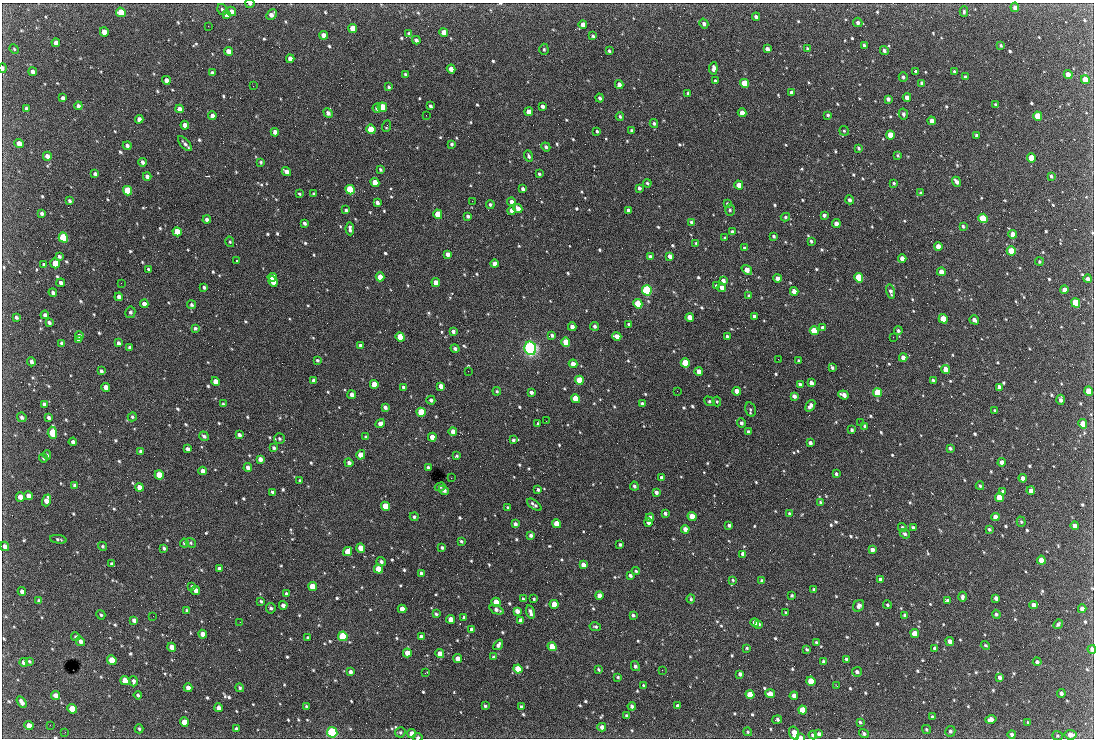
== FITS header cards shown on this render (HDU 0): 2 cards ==
NAXIS1  =                 1092 /fastest changing axis
NAXIS2  =                  736 /next to fastest changing axis

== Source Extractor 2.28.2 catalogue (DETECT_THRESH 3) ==
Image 1092 x 736 px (HDU 0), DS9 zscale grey, 1 PNG px = 1 image px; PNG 1096 x 740 px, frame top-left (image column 1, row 736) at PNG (2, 3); each listed source drawn as its Kron ellipse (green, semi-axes under 4 px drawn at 4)
Background 2820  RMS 49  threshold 146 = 3 sigma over >= 5 px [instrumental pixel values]
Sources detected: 813; of the 813, the 500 brightest by FLUX_AUTO listed and drawn (313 fainter detections omitted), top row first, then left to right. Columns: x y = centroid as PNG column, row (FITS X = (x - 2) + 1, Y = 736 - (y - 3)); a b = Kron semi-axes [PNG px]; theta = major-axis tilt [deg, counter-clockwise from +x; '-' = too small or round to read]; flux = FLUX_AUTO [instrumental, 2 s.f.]
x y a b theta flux
250 4 4 3 - 6.7e+03
1015 7 5 4 - 1.3e+04
222 9 6 4 -56 6.1e+03
231 11 5 4 - 1.9e+04
121 12 5 4 - 5.8e+04
964 12 5 3 - 5.5e+03
226 15 4 4 - 1.2e+04
271 15 6 4 46 1.4e+04
756 17 4 3 - 9.2e+03
858 22 5 4 - 9.0e+03
704 24 5 4 - 9.5e+03
583 25 4 4 - 2.7e+04
208 26 2 2 - 4.7e+03
353 28 4 4 - 4.7e+04
104 32 4 4 - 3.5e+04
444 32 4 4 - 3.2e+04
409 34 4 4 - 1.1e+04
323 35 4 4 - 2.5e+04
593 36 3 3 - 5.8e+03
416 40 4 3 - 1.1e+04
56 43 4 4 - 2.0e+04
864 45 3 3 - 5.8e+03
1001 45 3 3 - 4.5e+03
807 48 4 3 - 5.0e+03
14 49 5 4 - 4.5e+03
544 49 6 4 -89 5.0e+03
767 49 4 3 - 1.4e+04
228 51 4 4 - 2.5e+04
609 51 4 3 - 6.5e+03
884 51 4 4 - 8.7e+03
290 59 4 4 - 2.1e+04
3 68 4 3 - 7.1e+03
713 68 6 4 84 1.5e+04
451 69 4 4 - 2.7e+04
33 72 4 4 - 1.6e+04
916 72 4 3 - 8.8e+03
954 72 4 3 - 6.1e+03
212 73 4 4 - 1.1e+04
405 74 4 3 - 5.3e+03
1068 74 4 4 - 3.5e+04
903 77 4 4 - 7.4e+03
965 77 4 3 - 6.9e+03
166 80 4 4 - 1.9e+04
1085 80 4 4 - 4.8e+04
715 81 4 3 - 7.0e+03
745 83 5 4 - 1.4e+05
922 83 4 4 - 1.2e+04
619 84 4 4 - 1.7e+04
253 86 2 2 - 2.0e+04
389 87 4 4 - 6.2e+03
688 93 4 3 - 5.4e+03
792 93 4 3 - 1.3e+04
907 97 4 4 - 2.2e+04
63 98 4 4 - 9.8e+03
600 98 4 4 - 7.5e+03
888 99 4 4 - 1.0e+04
995 105 4 3 - 5.5e+03
78 106 4 4 - 1.0e+04
430 106 4 3 - 9.0e+03
542 106 4 3 - 1.0e+04
382 107 5 4 - 1.4e+05
377 108 4 3 - 1.1e+04
26 109 4 3 - 7.5e+03
179 109 4 4 - 1.7e+04
529 112 4 4 - 3.0e+04
328 113 5 4 - 1.2e+04
742 113 4 4 - 3.0e+04
903 114 5 4 - 8.6e+03
426 115 2 2 - 1.1e+04
828 115 3 3 - 5.6e+03
212 116 4 4 - 1.6e+04
620 116 4 3 - 5.7e+03
1038 116 5 4 - 9.3e+04
139 119 4 4 - 1.5e+04
932 121 4 4 - 2.4e+04
654 123 4 4 - 5.5e+03
185 125 4 4 - 2.0e+04
387 126 6 3 68 4.9e+03
371 129 5 4 - 1.3e+05
631 130 3 3 - 4.5e+03
597 131 3 3 - 5.1e+03
844 131 5 4 - 4.6e+03
275 132 4 4 - 2.2e+04
890 135 4 4 - 5.1e+04
976 135 4 3 - 7.2e+03
185 143 9 3 -48 1.0e+04
19 144 5 4 - 3.0e+04
452 144 3 3 - 5.5e+03
127 146 4 4 - 8.3e+03
546 147 5 4 - 7.8e+03
858 148 4 3 - 5.5e+03
897 155 4 4 - 5.2e+03
47 156 4 4 - 1.8e+04
529 156 5 4 - 7.9e+03
1031 158 4 4 - 7.1e+04
142 162 4 3 - 8.4e+03
261 162 3 3 - 4.9e+03
380 169 4 3 - 5.8e+03
286 172 5 4 - 1.9e+04
95 174 4 3 - 8.4e+03
539 174 3 3 - 5.4e+03
147 176 4 4 - 1.1e+04
1051 176 4 3 - 5.2e+03
375 182 4 4 - 5.1e+04
956 182 5 3 - 1.4e+04
647 183 4 3 - 5.7e+03
894 183 4 3 - 4.4e+03
739 185 4 4 - 3.7e+04
639 188 4 3 - 7.8e+03
523 189 4 3 - 8.5e+03
350 190 5 4 - 2.3e+05
127 191 5 4 - 1.9e+05
921 193 4 3 - 6.5e+03
299 194 3 3 - 4.9e+03
314 194 3 3 - 4.7e+03
850 200 4 4 - 9.1e+03
69 201 4 3 - 5.4e+03
472 201 2 2 - 6.1e+03
511 202 4 4 - 1.5e+04
377 203 4 3 - 1.1e+04
490 204 4 4 - 5.8e+03
727 204 4 4 - 5.6e+03
518 208 5 4 - 2.5e+04
346 210 4 3 - 6.1e+03
628 210 3 3 - 8.3e+03
730 210 6 5 - 6.3e+03
512 211 4 4 - 2.3e+04
42 213 4 3 - 7.3e+03
438 214 5 4 - 7.6e+04
824 215 4 3 - 9.4e+03
468 216 3 3 - 8.0e+03
785 217 5 4 - 5.3e+03
983 218 5 4 - 2.3e+05
207 220 4 3 - 1.1e+04
691 222 3 3 - 5.8e+03
304 223 4 3 - 8.0e+03
836 224 4 4 - 2.5e+04
963 226 3 3 - 5.0e+03
350 229 6 3 -86 1.1e+04
177 232 5 4 - 8.2e+04
732 232 4 3 - 1.0e+04
1013 234 4 4 - 3.9e+04
774 236 3 3 - 5.8e+03
63 238 5 4 - 2.8e+05
725 238 3 3 - 6.7e+03
811 241 3 3 - 5.9e+03
230 242 5 4 - 4.6e+03
696 243 3 3 - 4.6e+03
938 247 4 4 - 3.1e+04
744 248 3 3 - 5.4e+03
1011 251 4 4 - 8.4e+04
448 254 4 4 - 1.5e+04
59 256 4 3 - 7.4e+03
670 256 4 3 - 1.4e+04
650 257 4 3 - 1.5e+04
902 258 4 4 - 2.1e+04
236 261 3 2 - 1.1e+05
1039 262 4 4 - 4.9e+03
55 263 5 4 - 1.0e+05
495 264 4 4 - 1.8e+04
44 265 4 3 - 8.6e+03
148 269 3 3 - 4.7e+03
747 270 6 4 -39 3.2e+04
941 272 4 4 - 3.2e+04
272 277 4 4 - 5.6e+04
380 277 4 4 - 3.6e+04
777 278 4 4 - 2.2e+04
859 278 5 4 - 2.5e+05
1088 279 4 4 - 1.3e+04
273 281 5 4 - 7.1e+04
723 281 4 3 - 1.3e+04
61 283 4 4 - 1.3e+04
121 283 2 2 - 8.9e+03
436 283 4 4 - 4.1e+04
716 286 4 3 - 5.8e+03
204 287 3 3 - 6.3e+03
722 288 4 4 - 2.3e+04
647 290 5 4 - 5.3e+05
1064 290 4 4 - 2.0e+04
794 291 4 4 - 3.0e+04
53 292 4 3 - 9.2e+03
891 292 7 4 -78 1.0e+04
749 296 4 3 - 7.4e+03
119 297 4 4 - 1.5e+04
1076 303 5 4 - 2.0e+05
144 304 4 4 - 1.8e+04
638 304 4 4 - 1.5e+05
191 305 4 4 - 7.4e+03
130 312 6 5 - 7.6e+03
45 315 4 4 - 8.6e+03
754 316 4 3 - 9.9e+03
16 317 4 3 - 7.2e+03
690 317 4 4 - 3.4e+04
943 319 5 4 - 8.8e+04
974 320 5 3 - 1.1e+04
49 323 4 3 - 7.8e+03
629 324 3 3 - 5.5e+03
595 326 4 4 - 7.9e+03
572 327 4 4 - 2.1e+04
195 328 4 3 - 6.3e+03
823 328 4 4 - 1.1e+04
453 331 4 3 - 9.6e+03
814 331 4 4 - 8.6e+04
898 331 4 4 - 6.3e+03
552 335 4 4 - 9.5e+03
79 336 4 4 - 1.1e+04
617 336 4 4 - 3.0e+04
727 336 3 3 - 8.3e+03
400 337 5 4 - 1.2e+05
893 337 2 2 - 1.5e+04
78 340 3 3 - 4.5e+03
566 342 4 4 - 9.8e+04
62 343 4 3 - 9.4e+03
118 343 4 3 - 1.0e+04
360 345 4 4 - 6.6e+03
129 348 4 3 - 6.8e+03
530 348 7 6 - 1.3e+06
455 349 4 4 - 8.7e+03
903 358 4 4 - 1.9e+04
778 359 2 2 - 1.1e+04
317 360 3 3 - 5.4e+03
799 361 3 3 - 7.7e+03
31 362 4 3 - 9.2e+03
685 363 4 4 - 1.4e+05
573 364 4 4 - 2.7e+04
832 367 4 3 - 6.1e+03
946 369 4 4 - 4.0e+04
101 371 4 3 - 8.6e+03
468 371 2 2 - 5.3e+03
699 371 4 4 - 3.3e+04
314 380 4 3 - 1.0e+04
579 380 4 4 - 1.1e+05
933 380 4 3 - 5.1e+03
216 382 4 4 - 4.0e+04
811 383 4 3 - 1.5e+04
374 384 4 4 - 5.3e+04
800 384 4 3 - 1.2e+04
441 386 4 4 - 1.8e+04
106 387 4 4 - 2.3e+04
404 387 4 3 - 1.2e+04
999 387 4 4 - 1.4e+04
497 391 4 4 - 4.8e+03
677 391 2 2 - 6.0e+03
737 391 4 4 - 2.8e+04
1089 391 5 4 - 5.4e+04
531 392 4 3 - 1.0e+04
877 392 4 4 - 1.4e+05
352 395 4 4 - 1.6e+04
844 395 5 4 - 2.2e+04
794 396 4 4 - 1.2e+04
576 399 4 4 - 8.8e+04
431 400 4 4 - 1.0e+04
1061 400 5 3 - 1.1e+04
709 401 5 4 - 5.3e+03
717 401 5 4 - 4.6e+03
44 404 4 3 - 9.0e+03
223 404 3 3 - 4.9e+03
642 404 4 3 - 1.0e+04
810 406 6 4 55 1.5e+04
385 407 4 3 - 1.1e+04
750 409 7 5 -75 6.7e+03
995 411 3 3 - 4.9e+03
421 412 5 4 - 1.7e+05
22 417 5 4 - 9.8e+03
132 417 5 4 - 5.7e+03
49 418 4 3 - 8.5e+03
546 421 2 2 - 6.2e+03
861 422 2 2 - 5.8e+03
741 423 5 4 - 7.8e+03
380 424 5 4 - 1.6e+04
538 424 3 3 - 6.3e+03
1083 424 4 4 - 4.3e+04
865 426 4 3 - 8.4e+03
852 430 3 3 - 6.5e+03
453 432 4 4 - 2.9e+04
748 432 4 3 - 9.5e+03
52 433 6 4 -85 1.5e+05
239 435 4 3 - 1.1e+04
204 436 5 3 - 7.3e+03
365 437 3 3 - 4.5e+03
432 437 4 4 - 2.9e+04
279 439 5 5 - 6.6e+03
513 440 3 3 - 5.9e+03
73 442 4 4 - 1.3e+04
810 443 4 3 - 1.2e+04
274 448 4 3 - 7.1e+03
950 448 3 3 - 7.1e+03
187 449 4 4 - 1.1e+04
141 451 4 3 - 6.7e+03
47 455 5 4 - 5.2e+03
361 455 5 4 - 4.5e+04
457 456 4 3 - 4.8e+03
43 458 4 3 - 4.8e+03
260 459 4 4 - 1.8e+04
1002 462 4 4 - 1.6e+04
349 463 4 4 - 1.2e+04
248 467 4 3 - 1.4e+04
428 468 3 3 - 8.0e+03
203 471 4 4 - 1.7e+04
836 474 3 3 - 6.3e+03
159 475 5 4 - 7.9e+04
661 477 4 3 - 8.1e+03
451 478 2 2 - 5.4e+03
1023 478 4 4 - 2.0e+04
300 481 3 3 - 5.3e+03
75 485 4 3 - 8.8e+03
634 486 4 4 - 6.6e+03
980 486 4 3 - 4.9e+03
139 487 4 4 - 2.2e+04
440 487 5 3 - 5.6e+03
444 490 5 4 - 1.2e+04
538 490 4 4 - 6.9e+03
1003 491 4 3 - 9.4e+03
1031 491 4 4 - 1.7e+04
272 492 4 3 - 9.6e+03
656 492 4 3 - 1.2e+04
28 496 4 4 - 2.2e+04
20 497 5 4 - 2.6e+04
999 497 4 4 - 1.1e+05
46 500 6 4 71 2.7e+04
820 502 4 4 - 4.9e+03
534 505 8 4 -36 9.3e+03
385 506 5 4 - 1.1e+05
508 507 4 3 - 4.7e+03
665 513 4 3 - 8.5e+03
789 513 4 3 - 5.6e+03
692 516 4 4 - 5.9e+04
414 517 4 4 - 6.0e+03
995 517 4 4 - 2.3e+04
650 518 4 3 - 1.6e+04
648 522 4 4 - 2.0e+04
1021 522 5 4 - 5.4e+03
515 524 4 3 - 1.2e+04
557 524 4 4 - 7.2e+04
729 525 4 3 - 9.7e+03
1075 526 4 3 - 1.5e+04
902 527 4 4 - 6.3e+03
913 528 4 3 - 7.8e+03
685 529 4 4 - 2.1e+04
989 529 3 3 - 5.2e+03
905 534 5 4 - 7.0e+03
531 535 4 4 - 8.9e+03
58 539 8 3 -10 5.7e+03
461 541 3 3 - 5.6e+03
184 543 4 4 - 5.6e+03
191 543 5 4 - 4.5e+03
620 544 3 3 - 5.9e+03
5 546 5 4 - 1.3e+04
102 546 4 4 - 4.5e+03
164 548 4 3 - 7.7e+03
361 548 4 4 - 5.5e+04
442 548 3 3 - 6.4e+03
872 550 4 3 - 1.8e+04
348 551 5 4 - 4.9e+04
743 554 4 3 - 1.8e+04
1041 560 4 4 - 4.4e+04
381 562 4 4 - 9.3e+03
112 564 4 3 - 8.3e+03
583 565 4 4 - 1.7e+04
219 569 4 3 - 1.0e+04
378 569 5 4 - 8.9e+04
636 571 4 4 - 5.2e+03
421 573 4 3 - 1.2e+04
630 575 3 3 - 8.2e+03
880 579 4 3 - 1.2e+04
733 580 4 3 - 4.6e+03
762 581 4 4 - 1.0e+04
192 586 4 4 - 4.9e+03
312 586 4 4 - 7.7e+04
814 589 4 3 - 6.6e+03
22 591 4 4 - 1.4e+04
196 591 5 4 - 1.9e+04
286 594 3 3 - 7.2e+03
599 595 4 4 - 2.2e+04
792 595 3 3 - 5.2e+03
962 597 5 4 - 1.0e+04
996 598 4 3 - 1.4e+04
523 599 4 3 - 4.9e+03
534 599 3 3 - 4.6e+03
691 599 4 3 - 5.0e+03
39 601 4 4 - 9.3e+03
261 601 4 3 - 5.2e+03
948 601 4 3 - 1.0e+04
496 602 4 4 - 9.8e+04
554 604 4 4 - 5.4e+04
283 605 4 4 - 1.6e+04
887 605 4 3 - 4.8e+03
1034 605 4 4 - 2.6e+04
859 606 6 5 - 1.2e+04
271 608 5 5 - 7.9e+03
402 609 4 4 - 2.8e+04
1082 609 4 4 - 1.8e+04
187 610 4 4 - 5.1e+03
496 610 7 4 -24 1.3e+04
517 611 4 4 - 1.9e+04
530 612 7 3 -75 1.4e+04
786 613 3 3 - 4.9e+03
436 614 4 3 - 5.8e+03
996 614 4 4 - 7.4e+03
101 615 5 4 - 5.5e+03
633 615 4 3 - 7.2e+03
153 616 2 2 - 9.8e+03
905 616 4 4 - 1.2e+04
464 617 3 3 - 5.5e+03
451 619 4 4 - 3.9e+04
134 620 4 4 - 1.3e+04
521 620 4 4 - 2.0e+04
240 622 2 2 - 5.1e+03
755 622 4 4 - 1.6e+04
759 624 3 3 - 5.3e+03
1058 624 5 4 - 6.3e+03
595 627 6 4 -12 6.1e+03
472 629 4 4 - 1.2e+04
203 634 4 4 - 3.5e+04
915 634 4 4 - 7.0e+04
343 636 5 4 - 2.8e+05
76 637 4 4 - 5.9e+03
421 637 4 4 - 1.8e+04
308 638 3 3 - 6.3e+03
80 641 5 4 - 1.4e+04
950 641 4 4 - 1.6e+04
816 642 4 3 - 5.5e+03
498 645 6 4 53 9.9e+03
985 645 5 4 - 5.1e+03
172 647 4 4 - 2.7e+04
552 647 4 4 - 8.0e+04
747 648 4 3 - 4.8e+03
935 648 3 3 - 8.6e+03
807 649 4 3 - 5.8e+03
1092 649 4 3 - 1.3e+04
407 653 4 4 - 4.4e+04
440 654 4 4 - 3.9e+04
493 657 3 3 - 5.7e+03
458 659 4 4 - 2.7e+04
846 659 3 3 - 6.3e+03
112 660 5 4 - 8.4e+04
29 661 4 3 - 4.4e+03
24 662 4 4 - 2.2e+04
823 662 4 3 - 7.0e+03
1037 662 4 4 - 8.3e+03
635 666 5 4 - 8.3e+03
518 669 4 4 - 1.1e+05
598 669 4 3 - 5.1e+03
662 670 2 2 - 6.5e+03
350 672 4 3 - 1.0e+04
857 672 5 4 - 1.0e+04
425 673 4 2 - 5.1e+03
740 674 4 4 - 1.2e+04
618 677 3 3 - 4.7e+03
1000 677 4 4 - 1.1e+04
125 681 5 4 - 5.3e+04
133 681 5 3 - 9.0e+03
811 681 4 4 - 8.0e+04
643 685 4 4 - 4.8e+03
837 686 3 2 - 4.8e+03
188 688 4 4 - 1.9e+04
240 688 4 4 - 6.0e+03
770 693 5 4 - 2.2e+04
1061 693 4 4 - 9.4e+03
55 695 5 4 - 1.9e+04
138 695 4 3 - 7.1e+03
750 695 4 4 - 9.2e+04
794 696 4 4 - 2.0e+04
21 702 6 4 -56 1.6e+04
306 706 4 3 - 5.2e+03
485 706 3 3 - 5.6e+03
632 706 4 3 - 1.1e+04
678 706 4 3 - 1.0e+04
521 707 4 3 - 7.9e+03
218 708 4 4 - 1.6e+04
72 709 5 4 - 1.1e+05
802 710 4 4 - 6.7e+04
627 716 4 3 - 1.4e+04
932 717 3 3 - 4.6e+03
777 720 5 3 - 8.4e+03
991 720 5 4 - 2.0e+04
184 722 4 4 - 4.7e+04
860 722 3 3 - 5.1e+03
1028 722 4 3 - 4.7e+03
50 725 2 2 - 4.8e+03
29 726 4 4 - 3.3e+04
602 727 4 4 - 1.5e+04
139 729 5 3 - 4.7e+03
236 729 4 3 - 5.8e+03
926 730 5 4 - 4.5e+03
950 731 5 5 - 7.6e+03
65 732 2 2 - 1.0e+04
332 732 5 5 - 5.3e+05
400 732 5 5 - 5.5e+03
748 732 4 4 - 4.6e+03
794 733 6 4 -72 2.9e+04
412 734 4 4 - 3.5e+04
819 734 4 4 - 1.0e+04
864 734 5 4 - 8.3e+03
1012 734 4 4 - 9.4e+03
813 735 4 3 - 9.7e+03
1070 735 6 4 -9 2.6e+04
1057 736 5 4 - 4.5e+03
418 737 4 3 - 6.5e+03
801 737 4 3 - 1.1e+04
At the frame edge (FLAGS 8, measured only in part): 5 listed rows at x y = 250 4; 3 68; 1092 649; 418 737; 801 737
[313 fainter detections neither listed nor drawn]